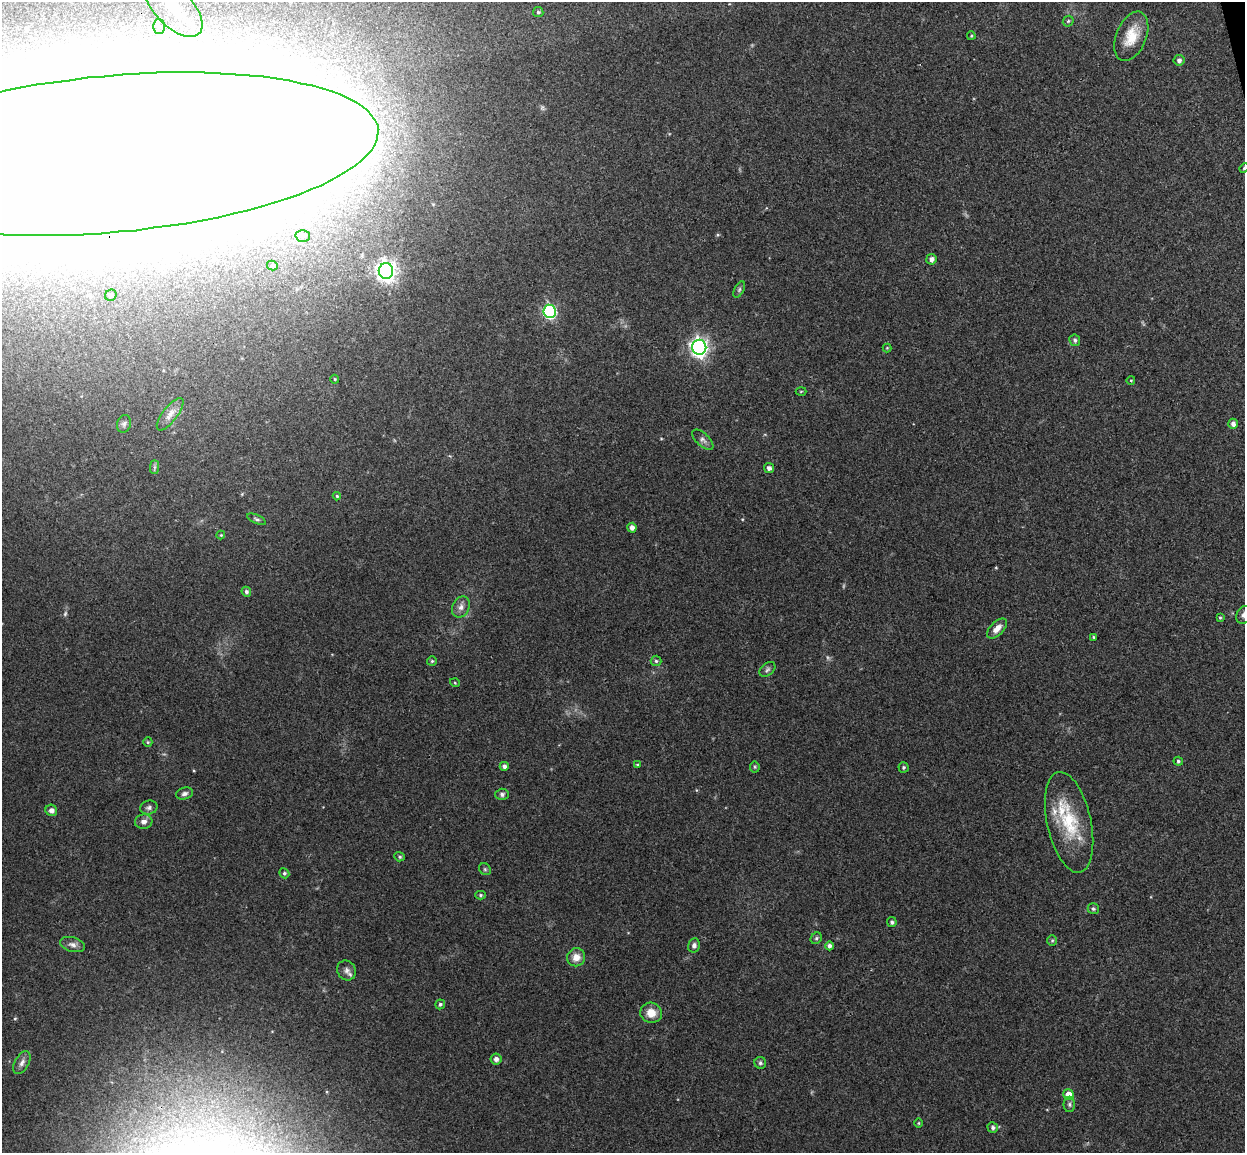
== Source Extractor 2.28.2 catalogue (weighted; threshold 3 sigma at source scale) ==
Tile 10 of 4 x 4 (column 2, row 3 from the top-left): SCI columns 1300-2542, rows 1305-2455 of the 5086 x 5028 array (HDU 1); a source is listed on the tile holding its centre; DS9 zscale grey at full resolution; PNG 1247 x 1155 px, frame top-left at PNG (2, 2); each listed source drawn as its Kron ellipse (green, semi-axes under 4 px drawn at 4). Shown black and unused: <1% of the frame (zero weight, under 3 of 4 exposures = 5% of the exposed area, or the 3 px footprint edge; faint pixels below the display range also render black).
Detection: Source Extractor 2.28.2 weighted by HDU 2 'WHT'; one run over the whole footprint, this tile lists its part. Background 0.0743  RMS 0.0078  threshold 0.035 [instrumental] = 3 sigma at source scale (4.5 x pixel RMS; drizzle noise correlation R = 1.50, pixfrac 1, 0.05/0.05 arcsec/px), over >= 5 px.
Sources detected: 81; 3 too faint to see at this stretch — neither listed nor drawn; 2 inside a brighter listed object's ellipse — not listed separately; the other 76 listed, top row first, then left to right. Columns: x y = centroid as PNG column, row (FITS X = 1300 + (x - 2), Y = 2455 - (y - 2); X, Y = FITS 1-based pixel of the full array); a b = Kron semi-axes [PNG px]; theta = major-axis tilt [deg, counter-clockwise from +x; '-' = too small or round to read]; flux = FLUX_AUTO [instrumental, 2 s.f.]
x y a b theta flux
173 7 37 19 -46 37
538 12 5 5 - 1.4
1068 21 6 5 - 1.2
159 26 7 6 - 2.3
971 36 4 3 - 0.87
1131 36 26 15 68 18
1179 60 5 5 - 2.3
112 154 268 78 5 15000
1244 168 5 4 - 1
303 236 7 6 - 2.4
931 259 5 5 - 3.2
272 266 5 5 - 1.8
386 271 8 7 - 450
739 290 9 5 64 1.6
111 295 6 5 - 1.5
550 311 6 6 - 130
1075 340 6 5 - 1.6
699 347 7 7 - 360
887 348 4 4 - 0.72
335 379 4 4 - 0.79
1131 380 4 3 - 0.59
801 391 5 3 - 0.77
170 414 19 7 53 6
124 424 9 7 72 2.5
1233 424 5 4 - 3.2
703 440 13 6 -43 3.2
155 467 7 4 90 1.5
769 468 5 5 - 3.1
337 496 4 4 - 1
257 519 10 4 -23 1.6
632 528 5 4 - 3.6
221 535 4 4 - 0.8
246 592 5 4 - 1.6
461 607 11 8 66 4.3
1244 615 9 7 62 3.3
1220 618 4 3 - 0.78
997 629 12 6 45 6.5
1094 637 4 3 - 0.94
432 661 5 5 - 1.2
656 661 5 5 - 1.5
767 669 9 6 41 2.1
455 683 5 3 - 0.68
148 742 5 4 - 1
1178 761 5 4 - 1.4
637 765 4 3 - 0.82
504 766 4 4 - 2.6
755 767 5 5 - 1.1
903 767 5 5 - 1.3
184 794 9 6 15 2.5
502 794 6 6 - 2.2
149 807 9 7 14 2.5
51 810 6 5 - 3.1
144 822 9 7 9 3.8
1069 822 51 22 -78 43
399 857 5 4 - 1.3
485 869 6 5 - 1.3
284 873 5 5 - 1.4
480 895 5 4 - 1.1
1093 909 5 5 - 1.4
892 922 5 5 - 1.9
816 938 6 5 - 1.4
1052 940 5 5 - 1.1
72 944 13 7 -15 3.8
694 945 7 6 - 2.2
829 946 4 4 - 2.4
576 957 9 9 - 7.1
347 970 10 9 - 3.8
440 1004 5 5 - 1.7
651 1013 11 10 - 9.5
496 1059 5 5 - 3.1
22 1063 12 7 61 3.8
760 1063 6 5 - 1.6
1069 1095 5 5 - 10
1069 1104 7 5 89 1.8
919 1123 5 3 - 0.77
993 1127 5 5 - 1.8
Overlapping masked pixels (flux is a lower limit): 1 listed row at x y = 112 154
Isophote crosses this tile's border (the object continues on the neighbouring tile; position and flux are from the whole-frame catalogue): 4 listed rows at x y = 173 7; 112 154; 1244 168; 1244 615